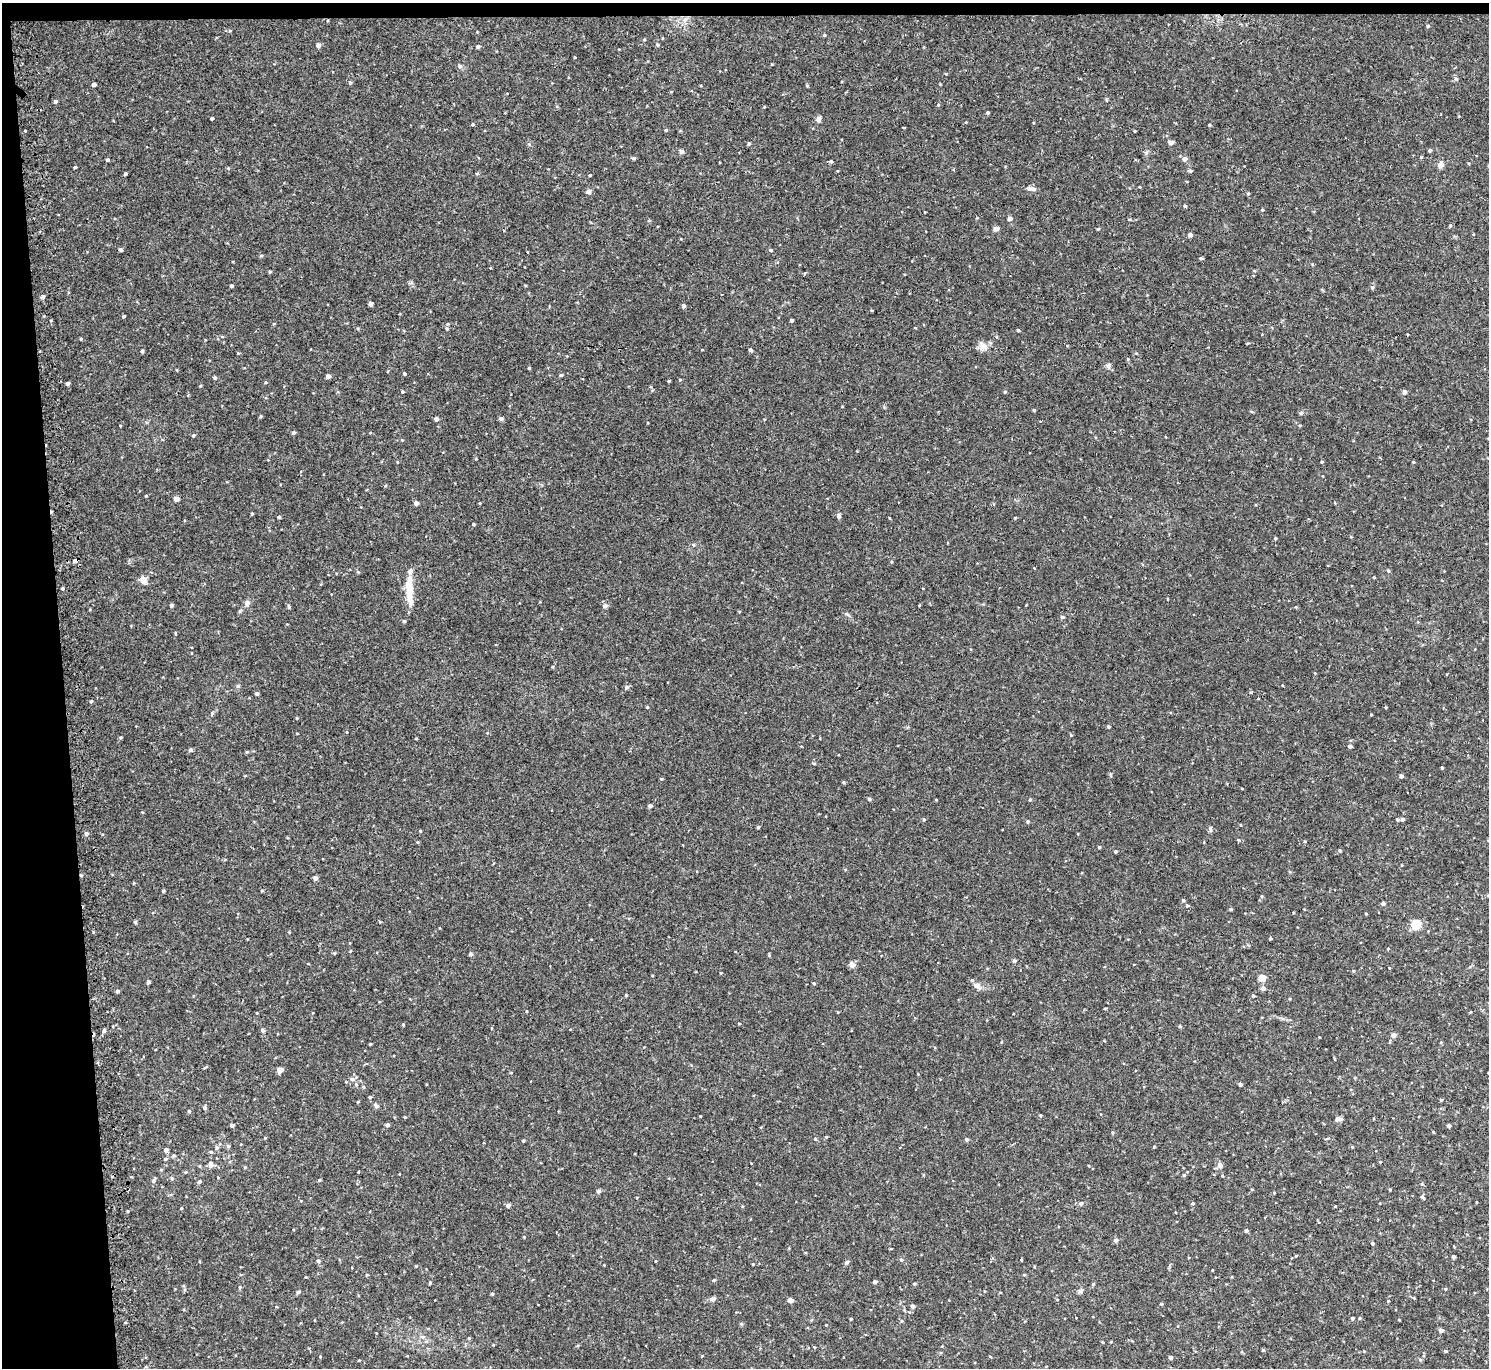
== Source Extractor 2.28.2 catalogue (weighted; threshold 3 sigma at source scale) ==
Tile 1 of 3 x 3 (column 1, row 1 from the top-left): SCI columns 27-1513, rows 2864-4229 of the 4514 x 4445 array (HDU 1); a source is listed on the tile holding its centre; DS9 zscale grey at full resolution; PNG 1491 x 1370 px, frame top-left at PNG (2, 3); no overlay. Shown black and unused: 5% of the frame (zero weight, under 2 of 3 exposures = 3% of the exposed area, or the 3 px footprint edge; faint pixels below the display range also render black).
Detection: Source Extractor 2.28.2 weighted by HDU 2 'WHT'; one run over the whole footprint, this tile lists its part. Background 0.0229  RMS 0.0074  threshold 0.0333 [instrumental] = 3 sigma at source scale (4.5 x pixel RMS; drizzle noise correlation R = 1.50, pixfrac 1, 0.05/0.05 arcsec/px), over >= 5 px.
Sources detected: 243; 1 cosmic-ray / hot-pixel residue — not listed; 2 inside a brighter listed object's ellipse — not listed separately; the other 240 listed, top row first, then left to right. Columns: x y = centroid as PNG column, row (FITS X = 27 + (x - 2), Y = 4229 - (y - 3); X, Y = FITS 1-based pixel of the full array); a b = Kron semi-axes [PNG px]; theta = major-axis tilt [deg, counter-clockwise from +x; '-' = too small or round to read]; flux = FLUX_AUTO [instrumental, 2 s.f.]
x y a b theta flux
1428 26 4 4 - 0.96
824 35 5 3 - 0.59
318 45 5 5 - 2.3
658 45 5 3 - 0.69
478 46 5 4 - 1.5
575 57 3 3 - 0.53
460 66 5 5 - 1.1
1456 79 6 4 -42 1
350 82 4 4 - 0.91
94 84 4 3 - 2.1
807 86 4 4 - 0.69
55 101 4 4 - 1.5
764 107 3 2 - 0.58
988 112 3 3 - 0.98
212 118 3 3 - 1.1
818 119 8 6 32 1.9
473 124 4 3 - 0.86
1209 125 3 3 - 0.79
666 130 4 3 - 0.9
1171 142 4 4 - 3.9
749 144 4 4 - 1.1
1429 150 4 4 - 1.1
681 151 5 5 - 2.2
1421 157 3 3 - 0.72
634 158 5 4 - 1.2
1184 159 5 5 - 3.2
108 160 3 3 - 1.3
831 161 4 4 - 1
1440 164 9 7 72 2.7
75 167 3 3 - 0.95
1190 171 5 4 - 1.2
125 174 3 3 - 1.3
477 174 5 3 - 0.66
589 175 3 3 - 0.67
1031 188 11 5 -8 2.7
588 192 6 6 - 2.2
1248 193 4 4 - 0.7
1185 206 4 4 - 0.98
1262 210 4 3 - 0.65
1009 218 4 4 - 3.1
1129 219 4 3 - 0.63
1450 225 4 3 - 0.88
996 229 4 4 - 4.8
1190 235 4 4 - 2.5
121 250 4 4 - 1.4
771 250 4 3 - 1
261 256 5 3 - 0.67
1201 258 5 4 - 0.88
270 271 4 3 - 0.78
231 286 4 3 - 1.1
1372 287 5 4 - 1.3
43 297 4 4 - 1.9
370 304 4 4 - 2.7
683 306 4 4 - 1.5
124 316 4 3 - 1
792 320 3 3 - 1.6
447 324 5 3 - 0.69
1018 330 3 3 - 1
81 339 4 3 - 0.64
983 346 11 8 -46 4.6
750 350 5 3 - 1.2
142 351 4 3 - 1.4
1128 359 4 4 - 0.69
1108 366 6 6 - 1.6
529 368 4 3 - 0.66
404 373 4 3 - 1.1
561 375 4 3 - 1.1
328 376 4 4 - 3
215 378 5 4 - 0.85
669 381 3 2 - 0.81
68 383 3 3 - 1.4
402 392 4 4 - 0.93
1005 392 4 4 - 0.76
1404 392 4 4 - 2.8
1034 410 3 3 - 0.88
1301 413 4 4 - 1.8
501 418 5 5 - 1.3
436 419 4 4 - 2.4
1300 425 4 3 - 0.65
294 432 4 4 - 1.3
193 435 4 3 - 0.99
402 440 3 3 - 0.49
1322 462 4 3 - 0.68
1413 462 3 3 - 0.56
146 496 5 3 - 0.59
176 499 4 4 - 4.7
416 503 4 4 - 3.4
480 503 4 3 - 0.57
252 513 3 3 - 0.76
839 516 6 6 - 1.4
279 517 4 3 - 1.4
1015 518 3 3 - 0.69
473 524 3 3 - 0.69
1275 538 3 3 - 0.77
75 561 4 4 - 3.9
1388 571 5 4 - 0.9
1374 577 4 3 - 0.56
143 580 8 7 - 5
409 587 35 8 -85 14
62 589 3 3 - 1.2
247 603 9 5 77 1.9
171 605 4 4 - 1.6
604 606 6 5 - 1.7
289 607 5 4 - 1.1
1062 617 5 4 - 1.3
404 621 4 3 - 0.83
175 633 4 2 - 0.53
626 687 6 5 - 1.1
257 694 4 4 - 1.5
91 701 4 4 - 0.78
647 707 4 3 - 0.62
1386 707 4 3 - 0.55
1371 714 3 2 - 0.51
1108 727 4 4 - 1.1
297 733 4 2 - 0.44
1071 735 4 3 - 0.63
416 738 3 3 - 0.61
1350 746 4 4 - 2.1
190 750 5 4 - 1.5
1442 768 3 3 - 0.7
1401 776 4 3 - 1.9
661 779 4 3 - 0.76
843 782 5 3 - 0.68
869 799 4 4 - 1.1
1030 800 4 3 - 0.86
650 806 4 4 - 2.3
924 819 4 3 - 0.71
1402 819 4 3 - 1.9
1397 820 4 3 - 0.79
1028 821 4 4 - 0.91
758 827 3 3 - 1
1210 829 7 4 -84 1.2
420 831 3 3 - 0.58
86 833 5 4 - 1.8
1238 840 4 4 - 0.8
1099 847 3 3 - 0.83
1115 851 3 3 - 0.98
315 878 4 4 - 2.9
163 891 4 3 - 1
1183 900 4 4 - 1.1
1383 903 4 3 - 2.3
1187 905 5 4 - 1.1
1231 909 4 3 - 0.96
1366 914 3 3 - 0.59
1416 924 9 8 - 14
1270 938 3 3 - 0.77
1388 949 4 3 - 0.6
470 954 5 4 - 1.1
769 955 4 4 - 0.69
1014 961 5 4 - 0.92
852 965 8 7 - 2.6
1353 971 4 3 - 0.76
1262 978 4 4 - 13
148 982 4 3 - 1.9
814 983 4 3 - 0.72
977 986 10 7 -28 3.2
1263 988 6 5 - 1.9
117 991 4 4 - 1.2
626 995 4 3 - 0.68
1253 996 4 4 - 0.87
257 1013 3 2 - 0.54
739 1024 4 3 - 0.55
1180 1026 4 4 - 0.77
262 1030 6 4 -36 1.2
1393 1035 4 4 - 3.6
1001 1042 4 3 - 0.52
370 1044 3 3 - 0.7
1335 1059 4 3 - 0.53
280 1070 4 4 - 6.6
352 1079 6 5 - 1.5
1240 1084 4 3 - 1.8
369 1097 4 4 - 0.72
1441 1100 3 3 - 0.75
376 1106 7 5 -41 1.9
204 1107 5 5 - 1.1
189 1111 4 4 - 0.84
1040 1115 4 3 - 0.7
1339 1119 8 5 2 2.2
231 1125 4 4 - 1.4
387 1125 4 4 - 1.8
1449 1126 4 3 - 1.6
826 1137 4 4 - 0.58
815 1139 4 4 - 0.67
966 1139 5 4 - 1.2
523 1141 4 3 - 0.73
228 1146 5 5 - 1.1
217 1147 6 5 - 1.4
1154 1147 5 3 - 0.55
166 1150 4 4 - 2.3
211 1152 5 3 - 0.66
165 1159 4 3 - 0.92
1380 1162 3 3 - 0.53
211 1165 7 5 -79 3
1220 1165 8 6 -85 2.2
185 1172 4 4 - 0.67
1184 1175 4 4 - 0.85
1222 1176 4 3 - 0.59
319 1180 4 4 - 0.8
153 1181 6 5 - 1.5
199 1182 4 4 - 1.5
1390 1189 4 3 - 0.65
599 1191 7 5 32 1.2
1422 1197 5 4 - 1.5
1081 1203 6 3 18 0.94
1193 1203 5 3 - 0.85
508 1205 6 5 - 1.3
181 1208 3 3 - 0.61
1246 1231 5 4 - 0.85
1116 1240 5 4 - 2
1372 1243 4 3 - 1.1
1453 1257 3 3 - 1.7
901 1260 5 4 - 1
1021 1260 3 2 - 0.58
318 1261 5 4 - 0.99
847 1262 7 4 45 1.1
875 1282 4 3 - 2.2
914 1284 4 3 - 0.79
1093 1284 4 4 - 0.82
240 1287 5 4 - 0.79
1445 1289 4 3 - 0.71
1080 1291 6 5 - 1.4
298 1292 5 4 - 1.3
492 1294 5 3 - 0.66
712 1299 8 5 2 1.7
790 1300 4 4 - 4.6
1388 1301 3 3 - 0.44
1161 1304 4 3 - 0.79
912 1306 4 4 - 2.8
904 1310 6 3 -71 0.79
1352 1318 4 4 - 1.1
851 1319 3 2 - 0.81
826 1325 3 2 - 0.52
1441 1330 4 4 - 2.7
422 1337 7 5 -20 1.7
814 1347 5 3 - 0.56
1263 1350 4 4 - 0.67
1445 1351 4 3 - 0.89
702 1356 3 3 - 0.48
320 1357 4 3 - 0.57
1171 1357 4 4 - 2.2
Overlapping masked pixels (flux is a lower limit): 1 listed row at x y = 75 561
Unlisted compact peaks at least as high as the median listed source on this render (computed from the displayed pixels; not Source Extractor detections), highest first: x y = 135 922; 104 1030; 403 1024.